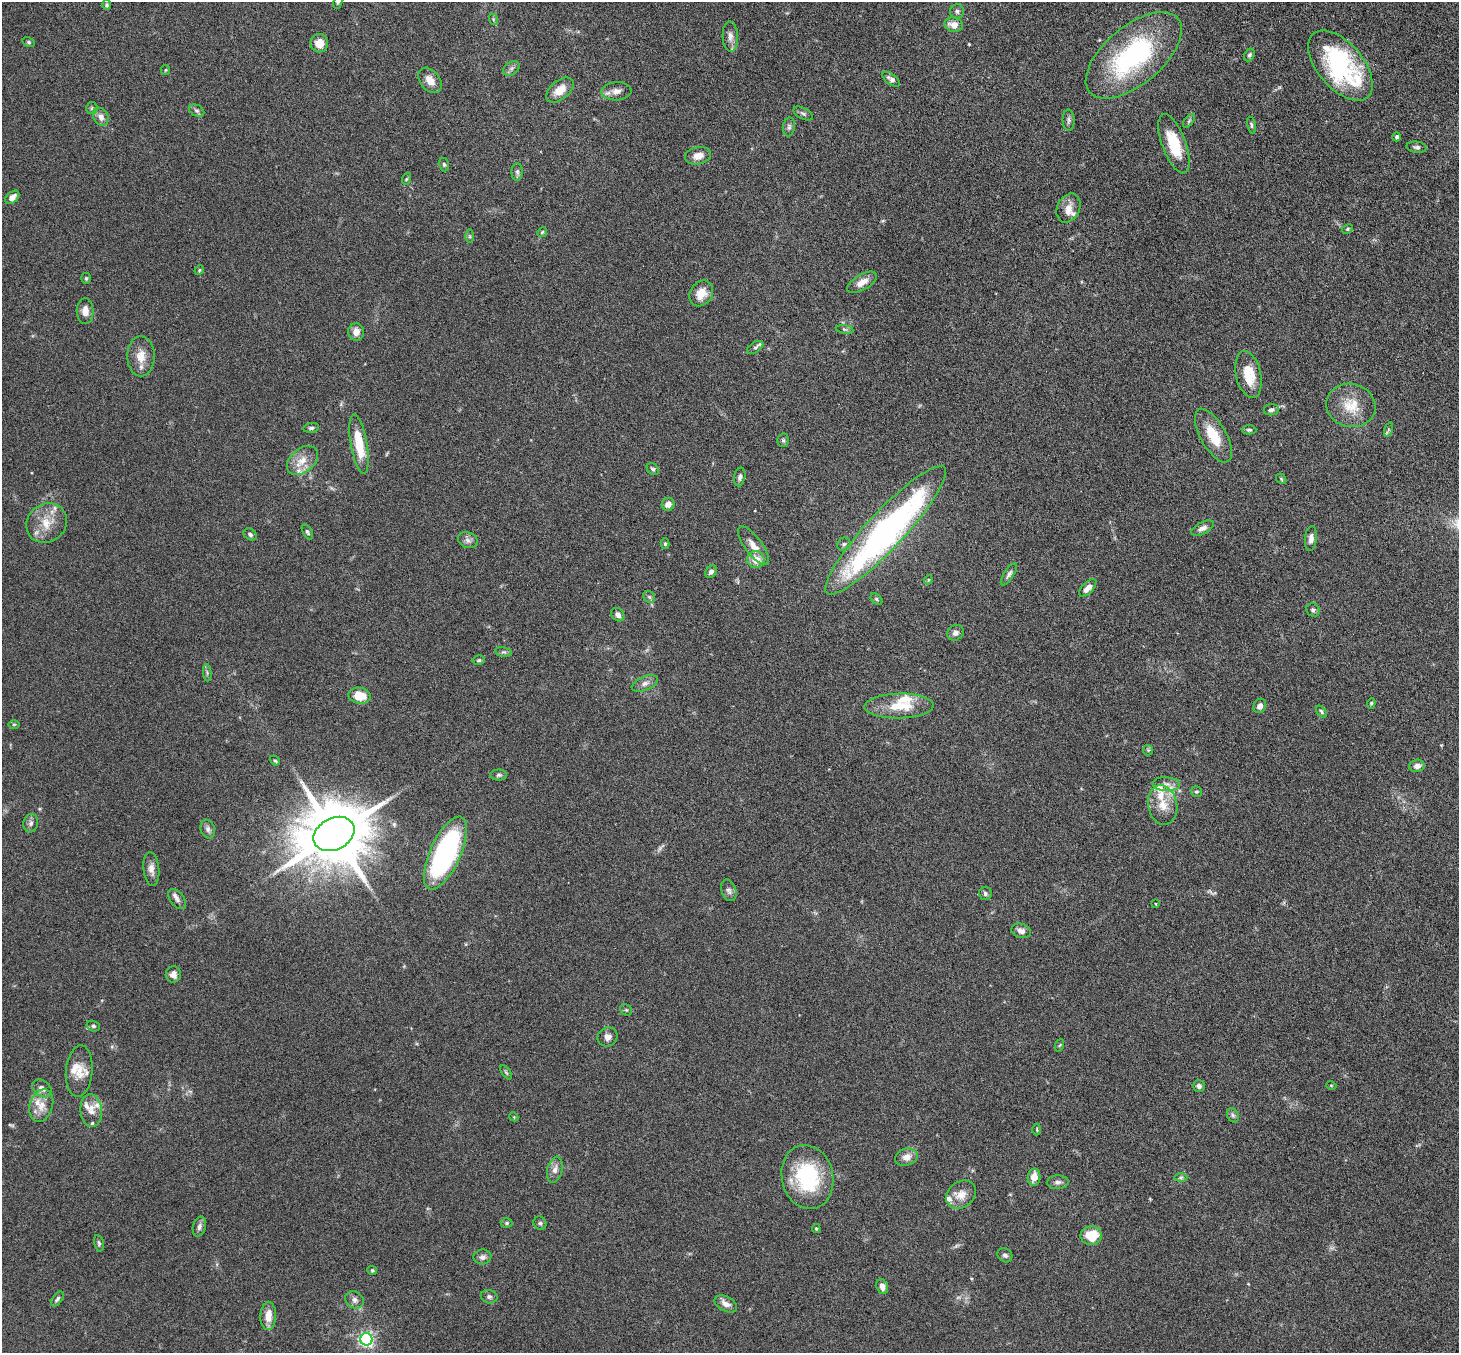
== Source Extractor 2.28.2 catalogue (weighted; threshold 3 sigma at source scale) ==
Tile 10 of 4 x 4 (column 2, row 3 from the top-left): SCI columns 1509-2965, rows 1539-2889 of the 5929 x 5919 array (HDU 1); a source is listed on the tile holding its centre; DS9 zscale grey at full resolution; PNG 1461 x 1355 px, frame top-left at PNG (2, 2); each listed source drawn as its Kron ellipse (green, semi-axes under 4 px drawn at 4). Nothing masked; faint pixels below the display range render black.
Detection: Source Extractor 2.28.2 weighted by HDU 2 'WHT'; one run over the whole footprint, this tile lists its part. Background 0.12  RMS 0.0045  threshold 0.0185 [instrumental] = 3 sigma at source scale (4.09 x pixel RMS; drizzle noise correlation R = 1.36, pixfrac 0.8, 0.05/0.05 arcsec/px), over >= 5 px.
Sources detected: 164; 2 too faint to see at this stretch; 1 inside a brighter object's white glare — neither listed nor drawn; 16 inside a brighter listed object's ellipse — not listed separately; the other 145 listed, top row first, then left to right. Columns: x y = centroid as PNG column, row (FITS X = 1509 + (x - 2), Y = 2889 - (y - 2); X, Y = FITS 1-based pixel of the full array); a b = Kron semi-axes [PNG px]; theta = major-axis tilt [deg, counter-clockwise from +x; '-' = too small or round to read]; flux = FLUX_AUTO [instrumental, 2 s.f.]
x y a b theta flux
338 3 6 4 70 0.49
106 5 5 4 - 0.67
957 11 7 7 - 1
493 19 6 4 -73 0.48
954 25 9 7 -13 3.8
730 36 15 7 -88 2.4
29 42 6 4 -28 0.53
319 43 9 8 - 4.7
1134 55 58 29 40 61
1249 55 7 5 63 0.86
1340 65 42 22 -50 54
511 68 9 6 35 1.3
166 70 5 4 - 0.4
891 79 10 5 -38 1.6
430 80 14 10 -51 3.7
560 90 16 9 40 5.3
616 91 15 9 4 2.9
92 108 6 5 - 0.78
197 111 8 5 -29 1
803 114 10 5 -29 1
101 117 9 7 -64 2.5
1069 120 10 6 -88 1.1
1189 121 8 4 53 0.65
1251 125 8 3 -78 0.68
789 127 9 6 84 1.1
1397 137 4 4 - 0.83
1174 144 31 12 -69 13
1417 147 10 5 -5 1
698 156 13 8 11 3.6
444 165 7 5 -75 0.67
517 172 9 5 -89 0.98
406 179 6 4 70 0.47
12 197 8 5 41 2.4
1069 208 15 11 64 3.5
1347 229 6 4 27 0.55
542 232 5 4 - 0.43
470 236 6 4 -90 0.58
199 270 5 4 - 0.44
86 278 5 4 - 0.55
862 282 16 7 29 3.8
701 293 14 11 56 5.2
85 311 13 8 -88 3.1
845 329 8 4 -9 0.77
356 332 9 8 - 2.8
755 347 9 5 33 0.96
141 356 20 13 -90 5.2
1249 375 24 12 -77 9.5
1351 405 25 21 -12 10
1271 410 7 5 8 1.1
311 428 8 5 10 0.87
1249 430 7 4 1 0.72
1388 430 7 4 72 0.68
1213 436 30 13 -61 11
783 440 7 5 -88 0.79
359 444 30 8 -80 12
302 460 17 12 39 5.3
653 469 7 5 -42 0.8
740 477 9 5 78 1.2
1281 479 6 4 -49 0.49
668 504 6 6 - 2.7
47 523 21 19 40 8.1
1202 528 12 6 27 1.7
886 530 86 18 47 140
307 532 8 4 -61 0.74
250 534 7 5 -36 0.98
1311 538 12 6 85 1.9
468 540 10 7 -20 1.6
665 544 5 4 - 0.6
844 544 7 6 - 0.87
754 546 23 8 -53 4.6
756 559 9 8 - 5.2
711 572 7 5 53 1.3
1009 574 13 5 57 1.3
928 580 5 3 - 0.37
1088 588 11 5 45 2.9
649 597 6 5 - 0.72
877 599 7 5 -42 0.66
1313 610 7 6 - 0.89
618 615 7 6 - 1.6
955 633 9 7 29 1.7
503 652 8 4 -13 0.81
479 660 6 4 14 0.66
207 673 9 3 -85 0.73
645 683 14 7 22 2
359 696 11 8 -7 7.2
1371 703 5 4 - 0.5
899 706 35 12 1 12
1260 706 7 6 - 2
1321 712 7 4 -51 0.67
14 724 6 4 0 0.48
1148 750 5 5 - 0.61
275 761 5 3 - 0.57
1417 766 8 6 4 2.1
499 775 8 5 1 0.82
1166 784 14 7 -3 2.5
1196 792 5 5 - 0.62
1163 805 20 14 -79 6.4
31 823 9 7 79 1.4
208 829 9 7 -72 1.4
334 834 21 15 28 4000
445 853 39 15 66 82
151 869 17 8 -83 2.6
729 890 11 7 -71 1.5
985 893 6 6 - 0.93
177 899 11 7 -54 1.7
1156 904 3 2 - 0.27
1021 931 10 7 -17 1.9
173 974 8 7 - 2.5
626 1010 6 5 - 0.6
93 1026 7 5 -15 0.85
608 1037 10 9 - 2.1
1060 1045 6 4 70 0.46
79 1071 26 13 85 5.7
506 1072 8 4 -54 0.56
1331 1085 5 3 - 0.33
1199 1086 6 6 - 1.2
42 1088 11 7 -36 2
41 1106 16 11 73 4.9
91 1110 16 10 -85 3.8
1233 1115 7 5 -68 0.9
514 1117 5 3 - 0.35
1037 1130 6 3 90 0.36
906 1157 11 8 15 3.3
555 1170 13 7 76 2.4
807 1177 32 25 -77 32
1034 1177 8 6 81 3.9
1181 1177 6 4 1 0.68
1058 1182 11 6 2 1.5
961 1195 16 12 38 4.7
507 1223 6 5 - 0.57
540 1223 7 6 - 0.81
199 1226 10 6 74 1.4
816 1229 4 4 - 0.51
1091 1236 10 9 - 10
99 1243 8 4 -78 0.73
1005 1255 8 6 -36 1.2
482 1257 9 7 8 1.7
372 1270 5 4 - 0.53
882 1287 8 5 -72 2.6
489 1297 8 6 -13 1
57 1299 8 4 52 0.86
354 1300 10 8 -32 1.8
726 1304 12 7 -27 2.6
268 1316 14 8 88 4.7
366 1339 6 6 - 100
Isophote crosses this tile's border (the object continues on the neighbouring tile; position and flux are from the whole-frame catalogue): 1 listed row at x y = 338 3